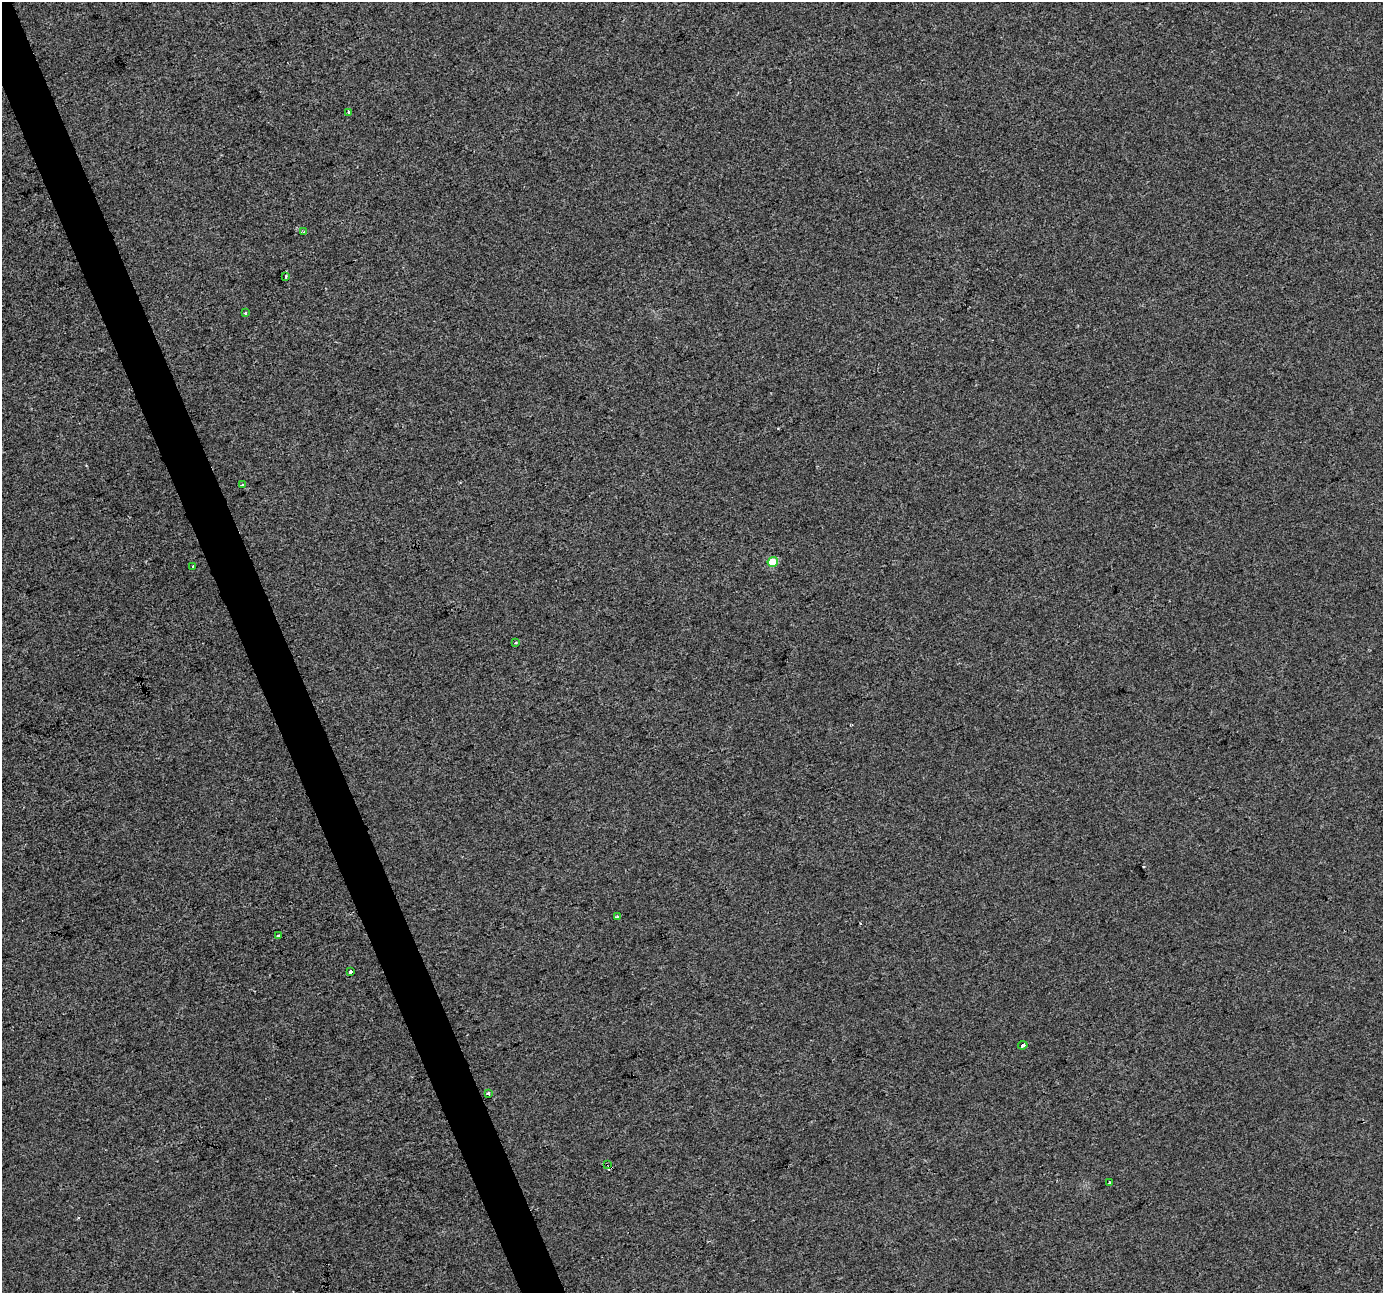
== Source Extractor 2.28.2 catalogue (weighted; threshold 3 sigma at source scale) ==
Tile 11 of 4 x 4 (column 3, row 3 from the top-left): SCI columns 2765-4145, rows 1422-2712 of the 5527 x 5369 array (HDU 1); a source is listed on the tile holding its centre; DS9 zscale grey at full resolution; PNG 1385 x 1295 px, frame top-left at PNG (2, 2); each listed source drawn as its Kron ellipse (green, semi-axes under 4 px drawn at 4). Shown black and unused: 3% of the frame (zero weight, under 2 of 3 exposures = <1% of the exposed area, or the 3 px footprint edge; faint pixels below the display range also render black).
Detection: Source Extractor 2.28.2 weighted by HDU 2 'WHT'; one run over the whole footprint, this tile lists its part. Background 4.48e-04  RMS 0.0058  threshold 0.0261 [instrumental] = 3 sigma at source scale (4.5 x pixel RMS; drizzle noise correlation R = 1.50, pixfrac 1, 0.0396/0.0396 arcsec/px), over >= 5 px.
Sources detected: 17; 2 cosmic-ray / hot-pixel residue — neither listed nor drawn; the other 15 listed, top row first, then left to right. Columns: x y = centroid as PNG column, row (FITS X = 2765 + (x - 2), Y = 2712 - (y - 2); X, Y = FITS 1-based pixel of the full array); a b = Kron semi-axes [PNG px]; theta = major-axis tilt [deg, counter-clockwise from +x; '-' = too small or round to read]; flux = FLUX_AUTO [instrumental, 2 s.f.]
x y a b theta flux
349 112 3 3 - 5.1
304 232 3 2 - 0.54
285 276 3 3 - 1.3
245 313 3 3 - 0.73
243 485 3 3 - 2.9
773 562 5 5 - 16
193 567 3 2 - 0.86
515 643 3 3 - 1.3
617 916 3 3 - 3.2
278 935 3 3 - 2.5
350 972 3 3 - 11
1023 1045 5 3 - 3.6
489 1093 3 3 - 3.4
607 1164 3 2 - 2.1
1109 1183 3 3 - 0.88
Overlapping masked pixels (flux is a lower limit): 1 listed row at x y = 607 1164